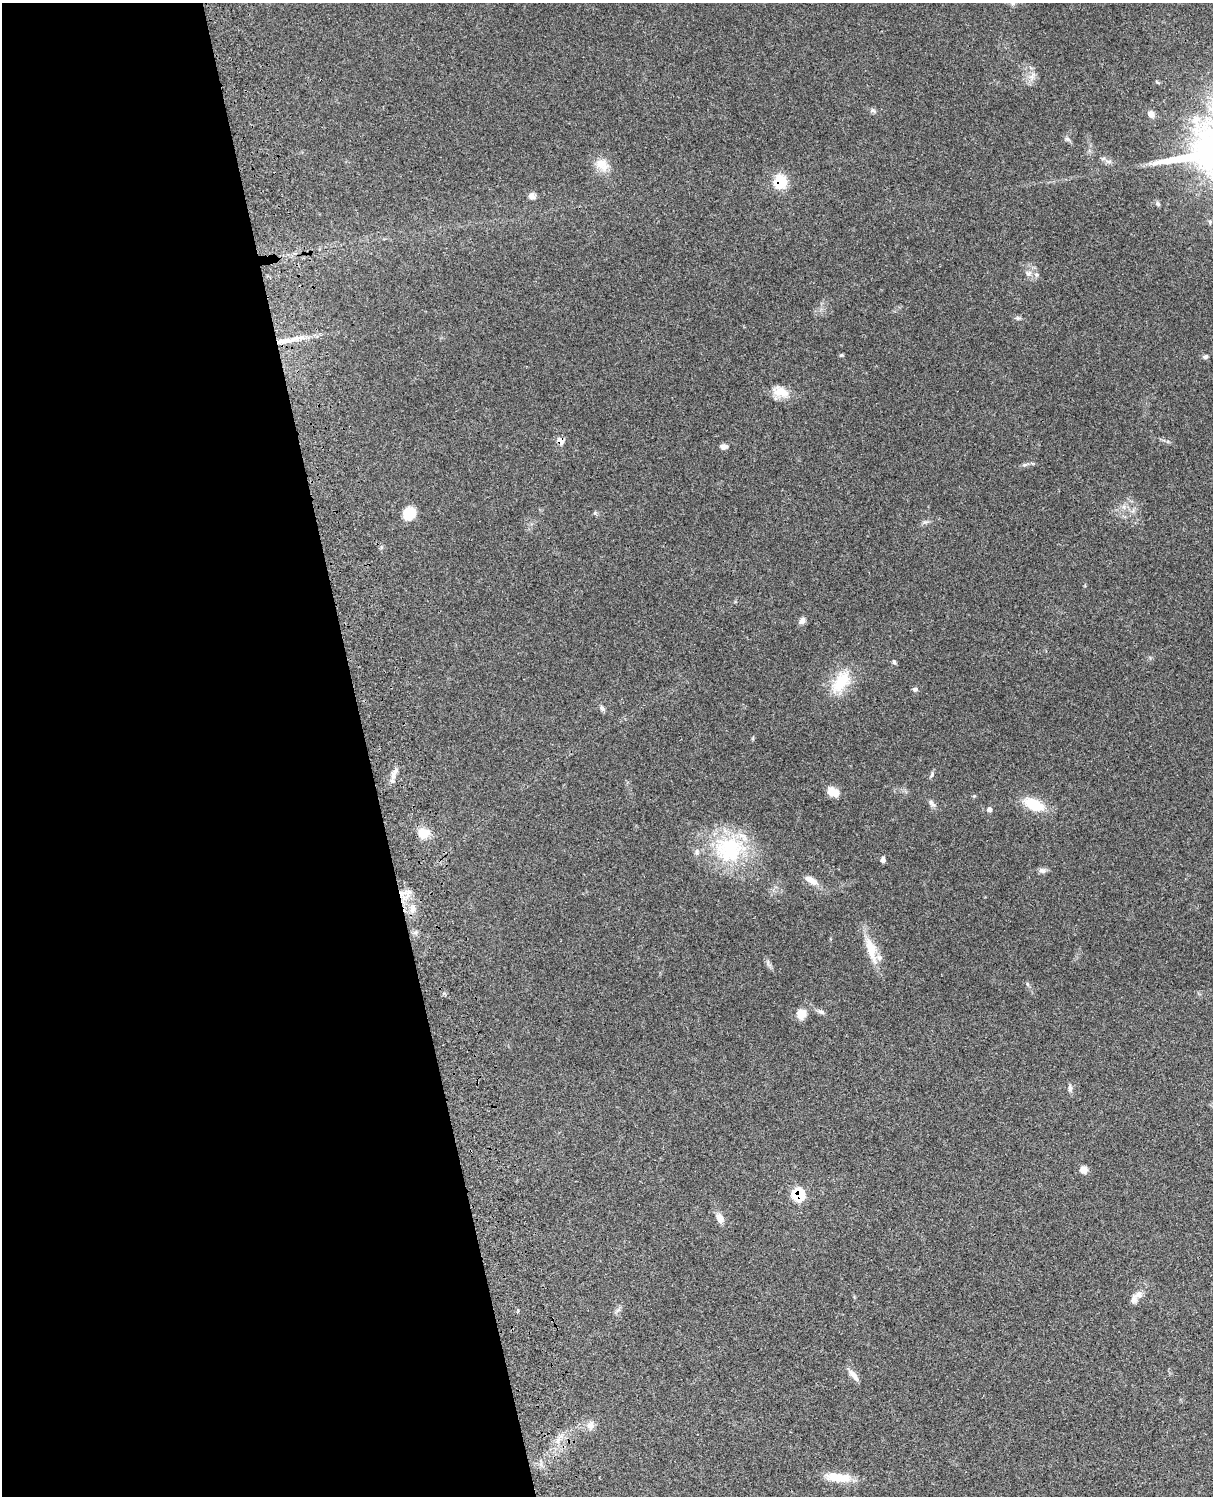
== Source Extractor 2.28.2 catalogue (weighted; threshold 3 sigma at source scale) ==
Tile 5 of 4 x 3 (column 1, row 2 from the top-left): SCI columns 122-1332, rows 1771-3264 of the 5090 x 4923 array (HDU 1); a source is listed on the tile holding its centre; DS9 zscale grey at full resolution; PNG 1215 x 1498 px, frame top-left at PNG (2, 3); no overlay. Shown black and unused: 30% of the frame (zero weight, under 3 of 4 exposures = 6% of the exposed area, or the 3 px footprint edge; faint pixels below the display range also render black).
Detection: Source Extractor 2.28.2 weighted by HDU 2 'WHT'; one run over the whole footprint, this tile lists its part. Background 0.108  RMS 0.0065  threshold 0.0293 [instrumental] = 3 sigma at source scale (4.5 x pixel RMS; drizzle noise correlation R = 1.50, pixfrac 1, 0.05/0.05 arcsec/px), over >= 5 px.
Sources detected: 51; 2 inside a brighter listed object's ellipse — not listed separately; the other 49 listed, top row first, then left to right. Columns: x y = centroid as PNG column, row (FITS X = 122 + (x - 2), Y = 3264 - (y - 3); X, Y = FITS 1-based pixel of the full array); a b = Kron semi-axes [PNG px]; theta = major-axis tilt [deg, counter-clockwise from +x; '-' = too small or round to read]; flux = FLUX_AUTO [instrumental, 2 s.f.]
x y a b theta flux
1031 77 9 6 -19 2.9
873 111 9 5 -22 1.6
1151 114 9 8 - 3.2
1067 139 8 5 -27 1.5
1108 161 7 4 -18 1.6
601 164 19 12 -61 8.7
780 182 15 13 85 17
532 196 8 7 - 2.9
1028 273 10 8 -15 3.3
283 341 19 7 19 6.4
841 355 6 4 11 0.74
1205 357 7 5 32 1.4
780 392 20 12 -16 10
561 440 7 6 - 6.3
724 446 9 6 -5 2.6
1025 465 9 4 9 1.4
1124 507 7 4 -72 1.4
409 513 12 11 - 14
595 513 5 5 - 1.1
802 620 9 7 55 2.8
894 662 6 5 - 1.1
841 682 35 18 57 21
915 689 7 5 2 1.5
602 708 11 4 -64 1.5
393 774 17 7 76 3.9
932 775 8 3 71 1.2
833 792 14 9 -30 6.8
932 804 13 6 -55 2.3
1034 804 26 13 -25 18
989 809 5 5 - 2.4
424 833 15 13 5 9.1
729 849 45 37 0 58
883 859 6 4 -86 2.1
1042 870 11 7 -11 2.2
811 880 19 8 -28 5.3
402 893 10 8 -10 5.8
413 909 12 7 81 4.2
871 949 39 12 -73 15
1027 984 6 4 -71 0.92
821 1012 10 5 -16 1.9
801 1014 12 11 - 6.8
1070 1089 10 5 89 1.9
1084 1170 10 9 - 3.6
798 1195 9 8 - 27
720 1218 13 8 -62 4.7
1139 1294 10 10 - 3.6
853 1375 18 7 -49 3.9
590 1425 11 10 - 4.3
838 1477 34 11 -6 13
Overlapping masked pixels (flux is a lower limit): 5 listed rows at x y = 780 182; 283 341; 561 440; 402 893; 798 1195
Unlisted compact peaks at least as high as the median listed source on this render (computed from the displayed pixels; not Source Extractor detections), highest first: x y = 1018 318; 1158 204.